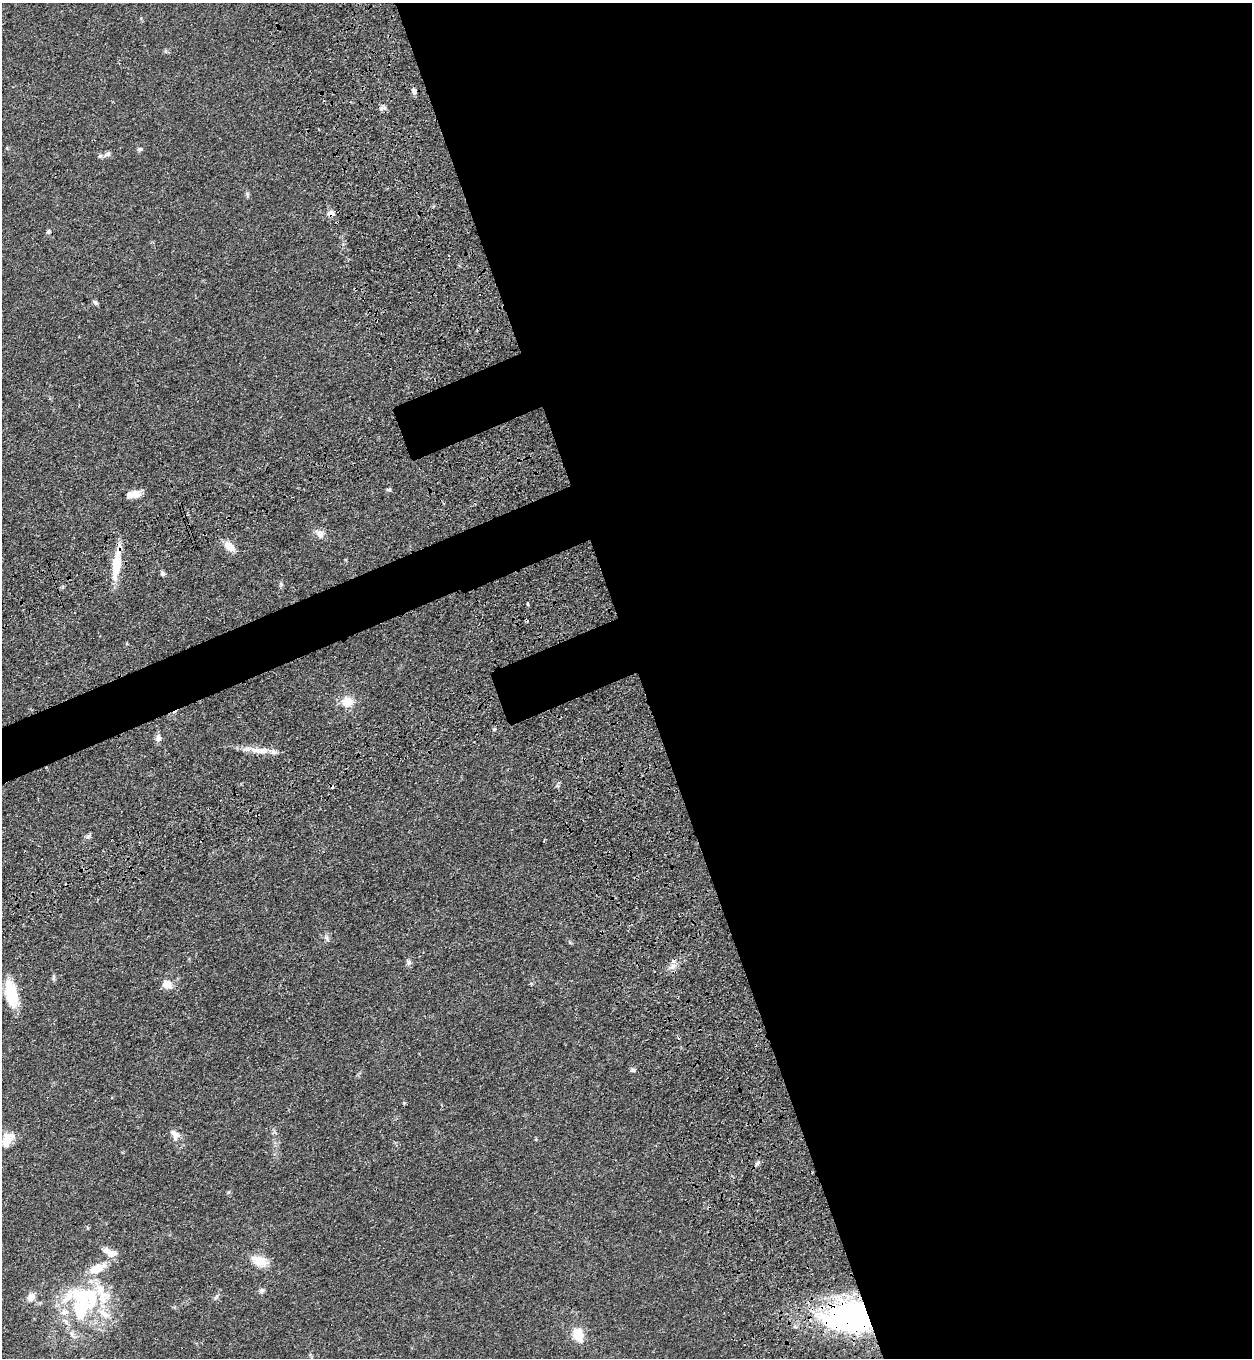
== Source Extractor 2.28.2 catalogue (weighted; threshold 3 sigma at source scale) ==
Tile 8 of 4 x 4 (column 4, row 2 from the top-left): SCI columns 4209-5458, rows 2901-4256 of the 5704 x 5798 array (HDU 1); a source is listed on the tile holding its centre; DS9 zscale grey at full resolution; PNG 1254 x 1360 px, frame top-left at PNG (2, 3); no overlay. Shown black and unused: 52% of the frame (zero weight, under 3 of 4 exposures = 11% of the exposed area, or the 3 px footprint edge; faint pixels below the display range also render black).
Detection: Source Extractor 2.28.2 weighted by HDU 2 'WHT'; one run over the whole footprint, this tile lists its part. Background 0.0514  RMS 0.0041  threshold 0.0187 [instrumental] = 3 sigma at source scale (4.5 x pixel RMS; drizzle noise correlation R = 1.50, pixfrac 1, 0.05/0.05 arcsec/px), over >= 5 px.
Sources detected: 49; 2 inside a brighter object's white glare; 1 cosmic-ray / hot-pixel residue — not listed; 9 inside a brighter listed object's ellipse — not listed separately; the other 37 listed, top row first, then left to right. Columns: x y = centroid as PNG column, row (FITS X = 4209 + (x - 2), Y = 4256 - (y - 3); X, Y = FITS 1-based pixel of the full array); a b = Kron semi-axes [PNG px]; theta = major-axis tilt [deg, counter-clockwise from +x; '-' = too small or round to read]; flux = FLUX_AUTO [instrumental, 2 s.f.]
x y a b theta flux
414 91 8 6 -66 1.3
382 108 10 5 9 1.1
140 149 7 5 24 0.71
107 154 9 6 21 1.2
247 194 7 4 -89 0.68
331 213 9 7 -7 2.2
48 231 6 5 - 0.7
95 302 8 5 -62 0.84
389 489 7 4 4 0.64
133 494 15 7 9 4.7
319 533 12 9 -60 2.5
229 546 12 8 -40 4.9
116 564 36 8 83 12
163 574 6 5 - 1
281 584 6 4 -48 0.64
527 604 3 3 - 0.92
347 702 11 10 - 6.5
158 738 10 8 87 1.7
260 750 31 8 -3 5.6
88 836 10 5 43 0.93
326 938 9 4 -63 0.99
409 963 7 6 - 1.1
672 966 11 5 28 1.9
167 984 12 10 -33 3.9
11 994 27 11 -78 16
633 1070 7 5 -14 0.76
174 1133 15 7 -26 2.2
8 1139 18 11 55 6.8
757 1163 8 4 45 0.95
112 1253 14 9 10 2.9
260 1261 16 10 -19 7.6
97 1268 19 9 24 7.7
262 1290 7 6 - 0.94
31 1297 11 8 52 3.1
84 1304 27 25 -44 24
850 1317 48 30 1 95
578 1335 18 12 -65 6.8
Overlapping masked pixels (flux is a lower limit): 3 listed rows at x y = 331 213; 116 564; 850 1317